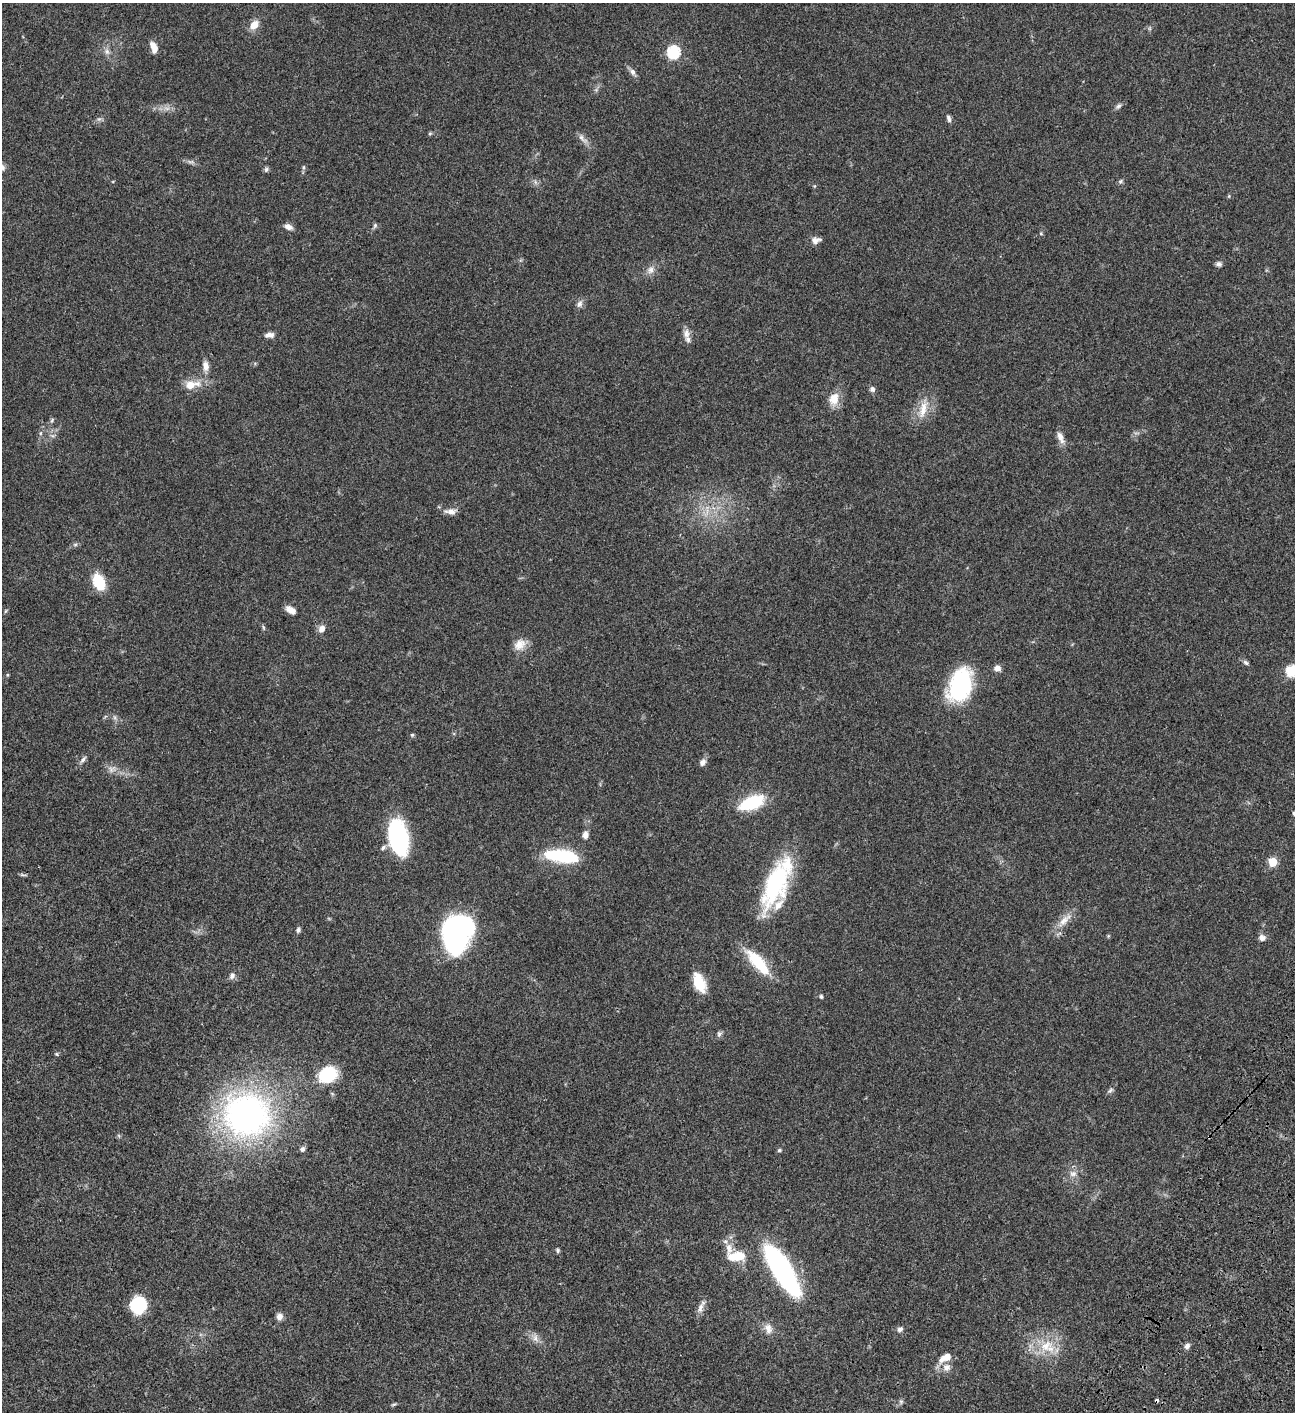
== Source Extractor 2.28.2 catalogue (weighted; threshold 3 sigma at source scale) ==
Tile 6 of 4 x 4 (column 2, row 2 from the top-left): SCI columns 1797-3089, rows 3023-4432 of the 6050 x 6048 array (HDU 1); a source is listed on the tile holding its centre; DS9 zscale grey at full resolution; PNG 1297 x 1414 px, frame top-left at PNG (2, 3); no overlay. Shown black and unused: <1% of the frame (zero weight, under 3 of 4 exposures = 13% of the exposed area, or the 3 px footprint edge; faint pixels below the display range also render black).
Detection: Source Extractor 2.28.2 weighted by HDU 2 'WHT'; one run over the whole footprint, this tile lists its part. Background 0.0636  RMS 0.0058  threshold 0.0261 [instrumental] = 3 sigma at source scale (4.5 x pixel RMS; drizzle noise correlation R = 1.50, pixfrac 1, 0.05/0.05 arcsec/px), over >= 5 px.
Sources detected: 94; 1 too faint to see at this stretch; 1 cosmic-ray / hot-pixel residue — not listed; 2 inside a brighter listed object's ellipse — not listed separately; the other 90 listed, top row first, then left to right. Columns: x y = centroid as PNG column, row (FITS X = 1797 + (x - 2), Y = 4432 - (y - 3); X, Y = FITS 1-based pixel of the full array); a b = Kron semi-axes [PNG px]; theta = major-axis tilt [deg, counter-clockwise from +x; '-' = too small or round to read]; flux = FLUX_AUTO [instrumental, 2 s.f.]
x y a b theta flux
254 25 12 8 52 5.3
153 47 12 6 -71 4.9
107 51 8 6 -69 2
673 52 6 6 - 68
633 72 10 7 -60 2.2
1118 106 9 5 25 1.4
949 118 9 5 -75 1.6
99 119 6 5 - 1.2
430 134 5 5 - 0.74
582 139 18 6 -41 3
190 162 11 3 -11 1.4
2 167 11 8 -35 2.3
303 167 7 4 82 0.98
266 169 7 5 75 1.1
1120 181 6 5 - 0.92
535 182 7 4 -71 1.1
1229 196 6 3 72 0.55
375 226 7 5 70 1.1
288 227 10 6 -24 2.7
1041 233 5 4 - 0.66
815 241 11 10 - 2.9
1219 264 7 6 - 1.5
651 270 11 9 47 3.3
580 304 11 7 68 2.2
686 334 15 8 -85 3.6
269 335 11 6 5 2.6
206 366 15 8 -82 3.5
191 385 20 10 11 8.5
872 389 7 6 - 1.7
834 399 18 13 78 7
923 409 27 9 76 8.3
52 420 8 5 73 1
41 433 6 4 88 0.85
1061 437 17 7 -67 3.7
450 511 16 8 -5 3.6
99 582 17 11 -66 16
291 610 13 7 -32 3.9
5 611 6 3 70 0.59
263 627 7 3 -71 0.73
322 629 9 7 63 3.3
520 644 17 13 41 6
1246 662 8 5 -39 1.2
997 668 8 7 - 2.6
1291 671 6 6 - 46
7 675 5 3 - 0.55
960 685 34 22 70 52
114 717 7 4 -71 1.1
412 735 5 5 - 0.75
83 760 12 5 52 1.7
703 762 9 7 59 2.4
112 769 12 9 24 3.1
751 803 26 12 22 28
585 835 9 7 81 2.9
398 836 30 15 -79 72
383 847 8 5 47 1.4
562 856 37 13 -7 31
1273 862 5 5 - 19
23 875 10 3 -10 0.9
776 884 57 23 67 57
1064 920 25 9 46 6.7
298 930 7 5 77 1.4
456 933 30 22 82 140
1262 938 9 7 -19 2.5
758 962 37 12 -49 21
232 976 8 7 - 2.1
699 983 20 10 -67 14
821 997 4 4 - 1.1
719 1034 7 7 - 1.3
56 1054 5 5 - 0.69
327 1074 20 15 30 25
1110 1090 9 5 45 1.3
247 1115 40 38 -15 200
302 1149 6 5 - 1.6
779 1150 6 4 22 0.77
1073 1174 11 7 14 2.8
558 1250 6 5 - 0.96
737 1256 22 12 3 12
782 1270 38 13 -58 150
138 1305 16 14 84 25
700 1308 16 7 70 3.2
279 1317 8 7 - 3.1
768 1328 14 10 -71 4.2
900 1329 8 7 - 1.8
535 1338 11 8 -66 2.9
1046 1346 21 15 31 14
1187 1346 7 6 - 2
945 1358 16 8 28 6.5
946 1367 10 9 - 3.7
901 1402 6 6 - 1
393 1404 8 4 10 0.79
Isophote crosses this tile's border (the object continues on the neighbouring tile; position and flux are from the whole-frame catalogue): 2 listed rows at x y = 2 167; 1291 671